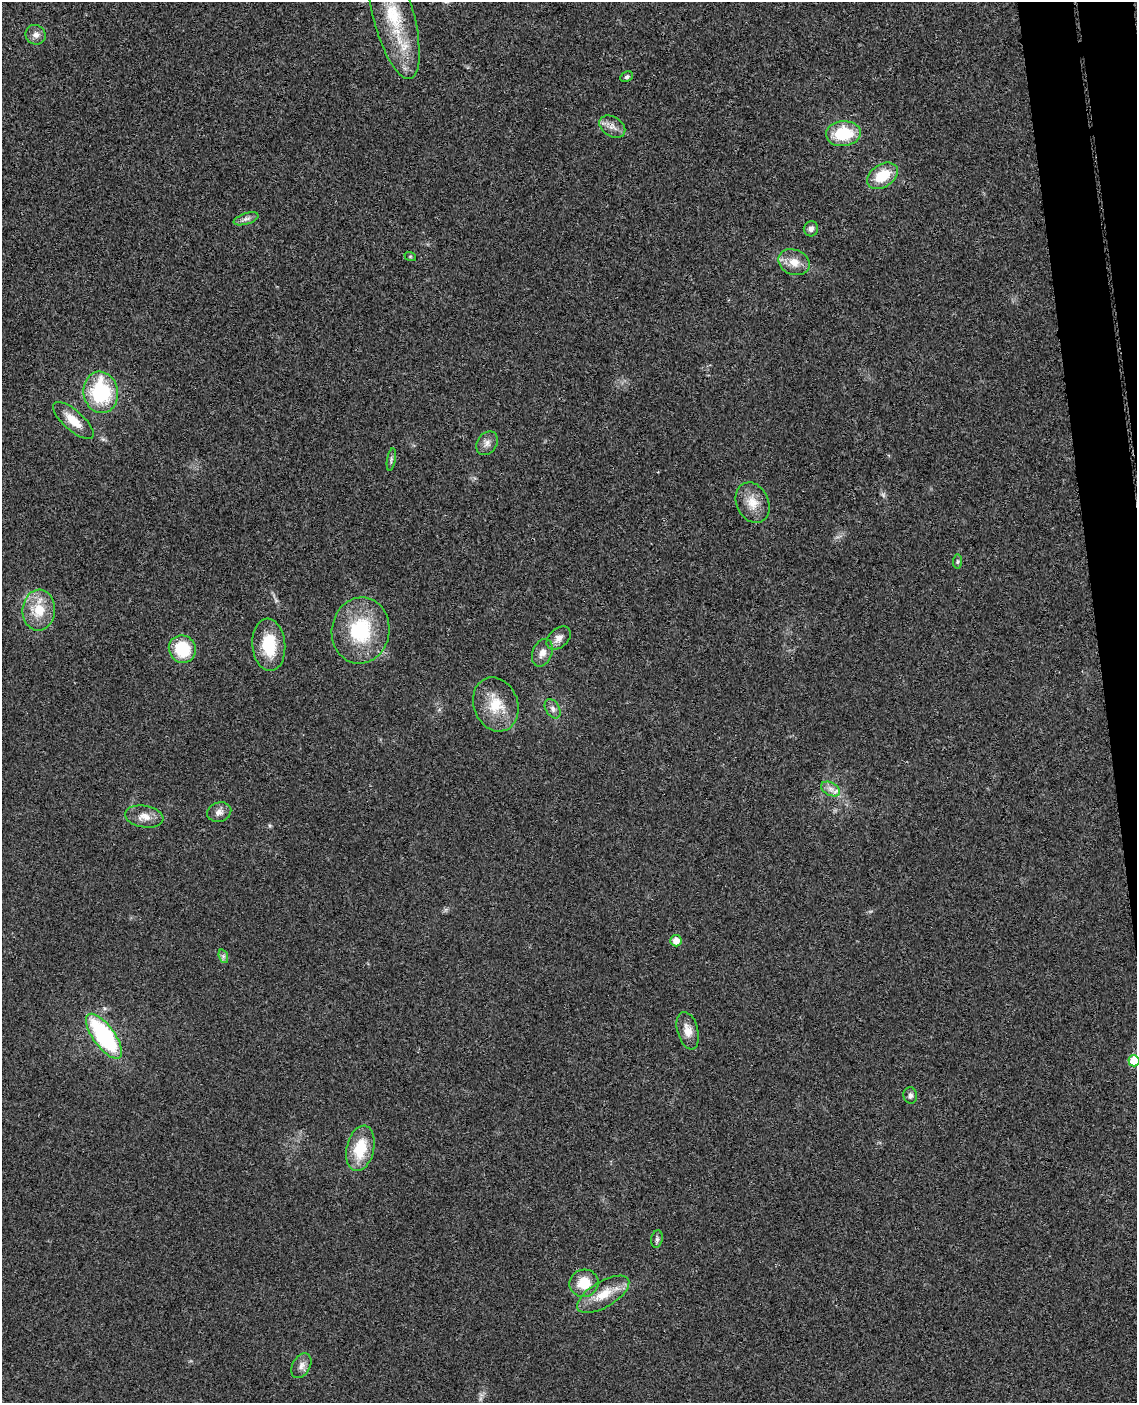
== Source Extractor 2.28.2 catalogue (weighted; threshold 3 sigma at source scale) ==
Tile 6 of 4 x 3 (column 2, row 2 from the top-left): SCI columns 1192-2326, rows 1540-2940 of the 4656 x 4585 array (HDU 1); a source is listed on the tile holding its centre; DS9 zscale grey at full resolution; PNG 1139 x 1405 px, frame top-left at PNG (2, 2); each listed source drawn as its Kron ellipse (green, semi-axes under 4 px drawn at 4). Shown black and unused: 3% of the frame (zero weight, under 3 of 4 exposures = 6% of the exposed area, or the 3 px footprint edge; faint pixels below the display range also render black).
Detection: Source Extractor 2.28.2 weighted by HDU 2 'WHT'; one run over the whole footprint, this tile lists its part. Background 0.0216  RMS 0.0044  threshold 0.0196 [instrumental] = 3 sigma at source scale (4.5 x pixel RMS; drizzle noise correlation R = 1.50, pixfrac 1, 0.05/0.05 arcsec/px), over >= 5 px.
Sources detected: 39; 1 too faint to see at this stretch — neither listed nor drawn; the other 38 listed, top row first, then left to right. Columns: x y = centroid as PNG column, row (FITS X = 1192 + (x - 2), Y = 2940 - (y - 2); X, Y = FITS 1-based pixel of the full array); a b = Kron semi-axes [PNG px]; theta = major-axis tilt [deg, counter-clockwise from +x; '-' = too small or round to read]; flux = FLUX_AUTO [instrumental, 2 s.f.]
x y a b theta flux
393 16 65 20 -75 27
36 35 10 9 - 2.5
627 77 7 5 27 0.93
612 127 14 9 -33 3.2
843 134 17 12 4 19
882 176 17 11 34 13
246 219 13 5 17 1.9
811 229 7 7 - 1.8
410 256 6 4 -18 0.53
794 262 16 12 -23 5.6
101 392 21 17 -82 35
73 421 26 10 -42 7.7
487 443 12 9 55 2.7
391 460 11 3 81 0.96
753 503 21 16 -65 7.5
957 562 7 4 84 0.72
39 610 20 16 85 11
361 630 33 29 81 31
559 638 14 9 41 3
269 645 26 16 -85 16
182 649 14 13 - 18
542 653 14 9 67 3.5
496 704 28 22 -70 13
553 709 10 7 -59 1.8
831 789 10 6 -27 2.4
219 812 12 9 15 2.7
144 817 19 11 -9 4.7
676 941 5 5 - 4.4
223 956 7 4 -72 0.97
688 1031 19 10 -75 4.8
104 1036 27 10 -54 58
1134 1061 5 5 - 13
910 1095 8 7 - 1.4
360 1148 23 13 77 14
657 1239 9 5 80 1.2
584 1283 14 13 - 9.4
603 1294 29 13 31 9.8
301 1366 13 9 61 2.6
Isophote crosses this tile's border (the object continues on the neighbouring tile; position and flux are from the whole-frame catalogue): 1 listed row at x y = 1134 1061